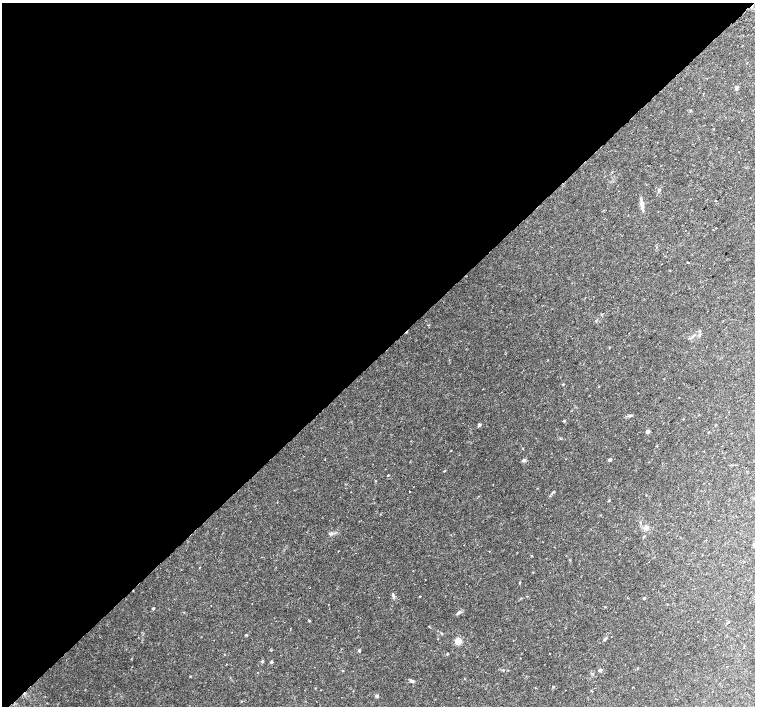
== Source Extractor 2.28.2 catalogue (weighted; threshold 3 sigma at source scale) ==
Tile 5 of 4 x 4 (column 1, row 2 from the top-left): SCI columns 30-1535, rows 3009-4416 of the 6089 x 6081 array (HDU 1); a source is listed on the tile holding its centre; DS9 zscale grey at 2 x 2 block average (1 PNG px = mean of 2 x 2 image px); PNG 757 x 708 px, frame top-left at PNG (2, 3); no overlay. Shown black and unused: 50% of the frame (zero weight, under 2 of 3 exposures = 2% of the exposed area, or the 3 px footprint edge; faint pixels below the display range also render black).
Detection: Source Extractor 2.28.2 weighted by HDU 2 'WHT'; one run over the whole footprint, this tile lists its part. Background 0.0459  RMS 0.0044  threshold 0.0198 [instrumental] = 3 sigma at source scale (4.5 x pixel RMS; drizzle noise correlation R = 1.50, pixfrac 1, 0.0396/0.0396 arcsec/px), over >= 5 px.
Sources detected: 48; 3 cosmic-ray / hot-pixel residue — not listed; the other 45 listed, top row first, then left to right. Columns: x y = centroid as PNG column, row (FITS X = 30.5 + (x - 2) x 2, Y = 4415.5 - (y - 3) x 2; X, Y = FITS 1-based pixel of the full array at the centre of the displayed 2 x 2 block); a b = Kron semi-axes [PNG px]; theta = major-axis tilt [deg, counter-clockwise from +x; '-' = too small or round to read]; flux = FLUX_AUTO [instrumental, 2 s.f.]
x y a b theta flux
736 88 5 3 - 1.9
703 93 2 2 - 0.58
690 110 3 3 - 0.68
742 120 2 2 - 0.73
657 142 2 2 - 0.4
659 190 4 3 - 1.3
715 201 2 2 - 0.89
642 204 9 4 -90 3.5
716 228 2 2 - 0.91
630 415 4 2 - 0.95
564 421 3 2 - 0.75
479 425 3 3 - 1.6
648 432 4 4 - 1.6
657 446 2 2 - 0.45
451 451 2 2 - 0.56
704 451 2 2 - 0.4
523 460 5 4 - 1.8
609 460 4 3 - 1.4
388 475 2 2 - 0.55
409 491 2 2 - 0.74
609 500 3 2 - 0.66
647 528 5 5 - 3.1
754 545 4 4 - 2
532 556 3 2 - 0.5
199 567 2 2 - 0.81
393 595 8 3 -73 1.8
420 596 2 2 - 1.5
644 598 3 2 - 0.95
153 608 3 3 - 0.9
459 612 6 3 41 2.5
309 621 3 2 - 0.56
727 623 4 2 - 0.82
604 639 4 3 - 1.2
458 641 3 3 - 18
359 651 3 3 - 1.1
447 654 3 3 - 0.62
262 661 4 3 - 1.1
271 662 3 3 - 1
227 664 2 2 - 0.42
600 670 4 3 - 1.3
190 676 3 2 - 0.47
412 681 5 4 - 1.5
553 686 2 2 - 0.44
565 690 2 2 - 0.32
377 696 4 4 - 1.6
Isophote crosses this tile's border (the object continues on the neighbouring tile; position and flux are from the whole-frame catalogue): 1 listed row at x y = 754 545
Diffuse or blended objects may show on this block-average render without a row.